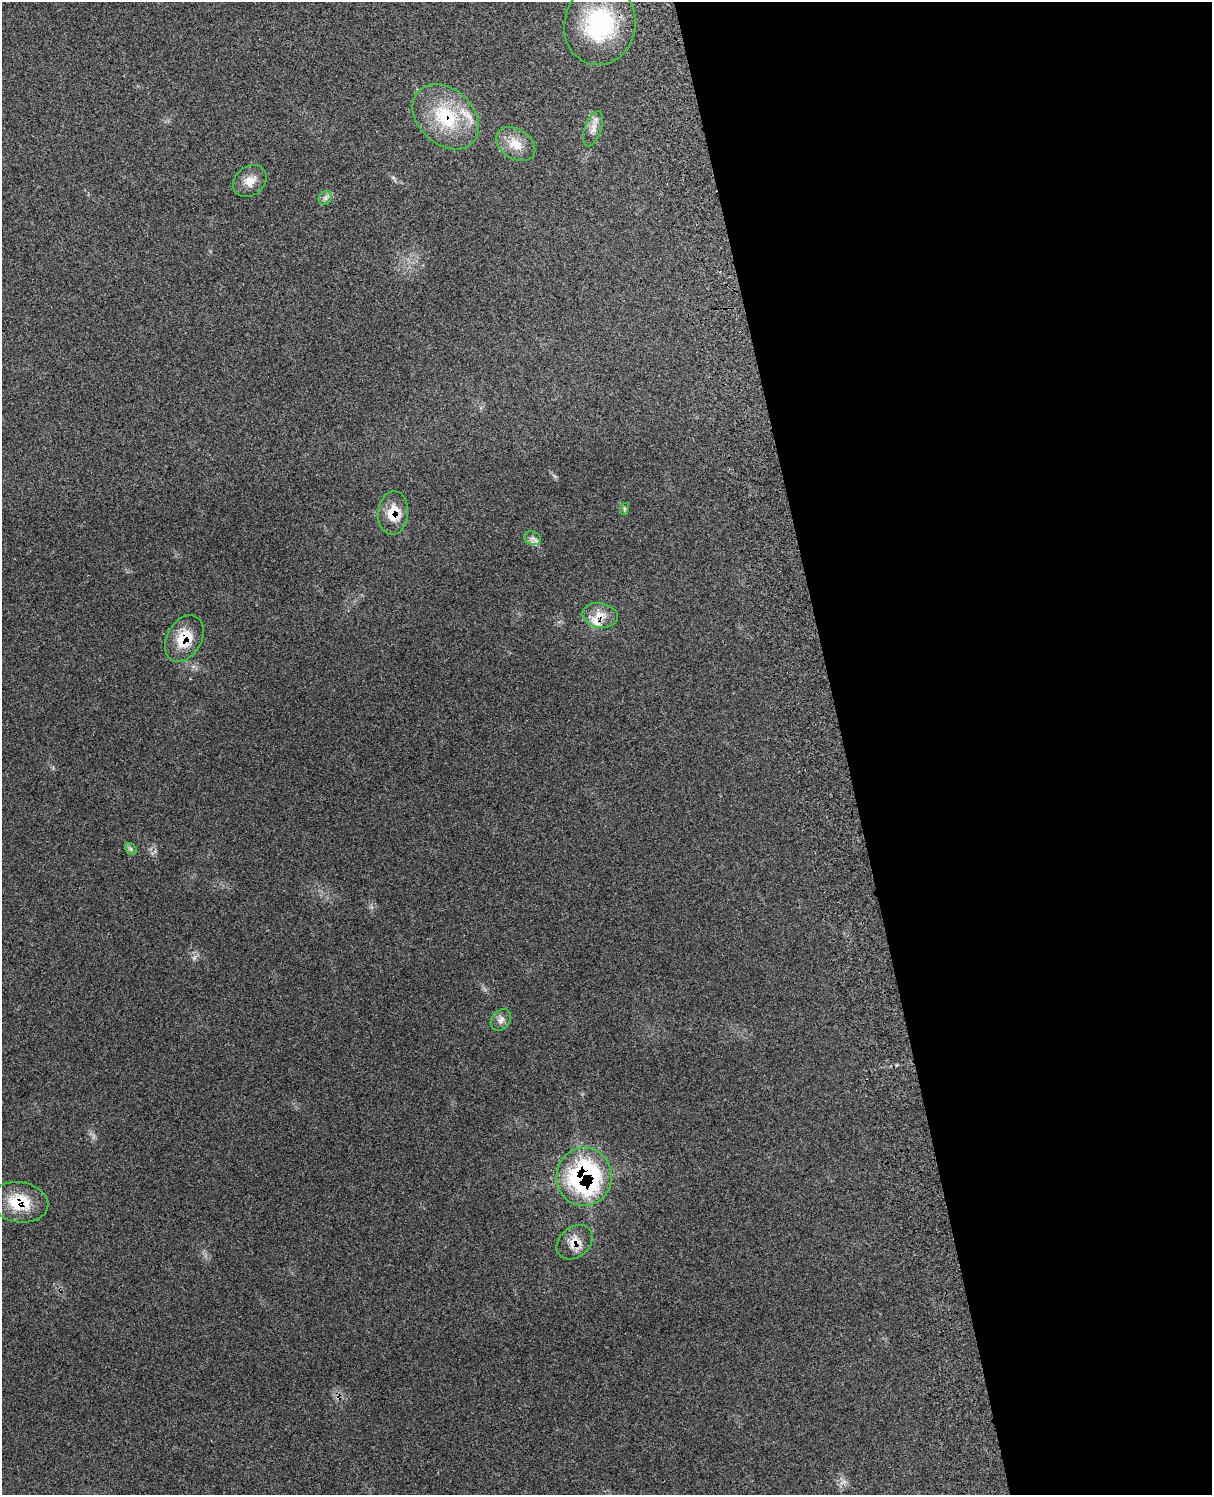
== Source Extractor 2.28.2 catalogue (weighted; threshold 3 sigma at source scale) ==
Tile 8 of 4 x 3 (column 4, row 2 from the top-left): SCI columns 3753-4962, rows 1667-3159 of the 5080 x 4929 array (HDU 1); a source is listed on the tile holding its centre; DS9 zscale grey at full resolution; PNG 1214 x 1497 px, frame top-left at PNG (2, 2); each listed source drawn as its Kron ellipse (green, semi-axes under 4 px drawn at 4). Shown black and unused: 30% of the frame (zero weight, under 3 of 4 exposures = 6% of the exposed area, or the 3 px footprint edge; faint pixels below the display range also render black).
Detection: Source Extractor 2.28.2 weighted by HDU 2 'WHT'; one run over the whole footprint, this tile lists its part. Background 0.202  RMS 0.008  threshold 0.0358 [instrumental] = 3 sigma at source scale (4.5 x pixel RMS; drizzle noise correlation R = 1.50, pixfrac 1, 0.05/0.05 arcsec/px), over >= 5 px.
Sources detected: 18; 2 inside a brighter listed object's ellipse — not listed separately; the other 16 listed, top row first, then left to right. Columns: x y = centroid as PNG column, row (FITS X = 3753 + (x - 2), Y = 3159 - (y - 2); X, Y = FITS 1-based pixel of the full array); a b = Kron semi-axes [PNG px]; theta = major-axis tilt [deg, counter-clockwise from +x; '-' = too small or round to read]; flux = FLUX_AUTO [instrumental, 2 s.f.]
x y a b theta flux
600 25 41 35 78 73
446 117 37 27 -43 51
593 129 18 8 71 6
516 144 21 14 -33 13
250 181 18 14 39 9.3
325 198 7 6 - 2.3
624 509 6 4 72 1
393 513 22 15 85 16
533 538 8 6 -22 3.1
600 615 18 12 -11 10
184 638 25 17 60 22
131 849 7 5 -45 1.7
501 1020 12 9 54 4.2
584 1177 29 27 87 140
19 1202 29 20 -9 28
575 1242 20 15 41 11
Overlapping masked pixels (flux is a lower limit): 7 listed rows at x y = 446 117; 393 513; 600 615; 184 638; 584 1177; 19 1202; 575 1242